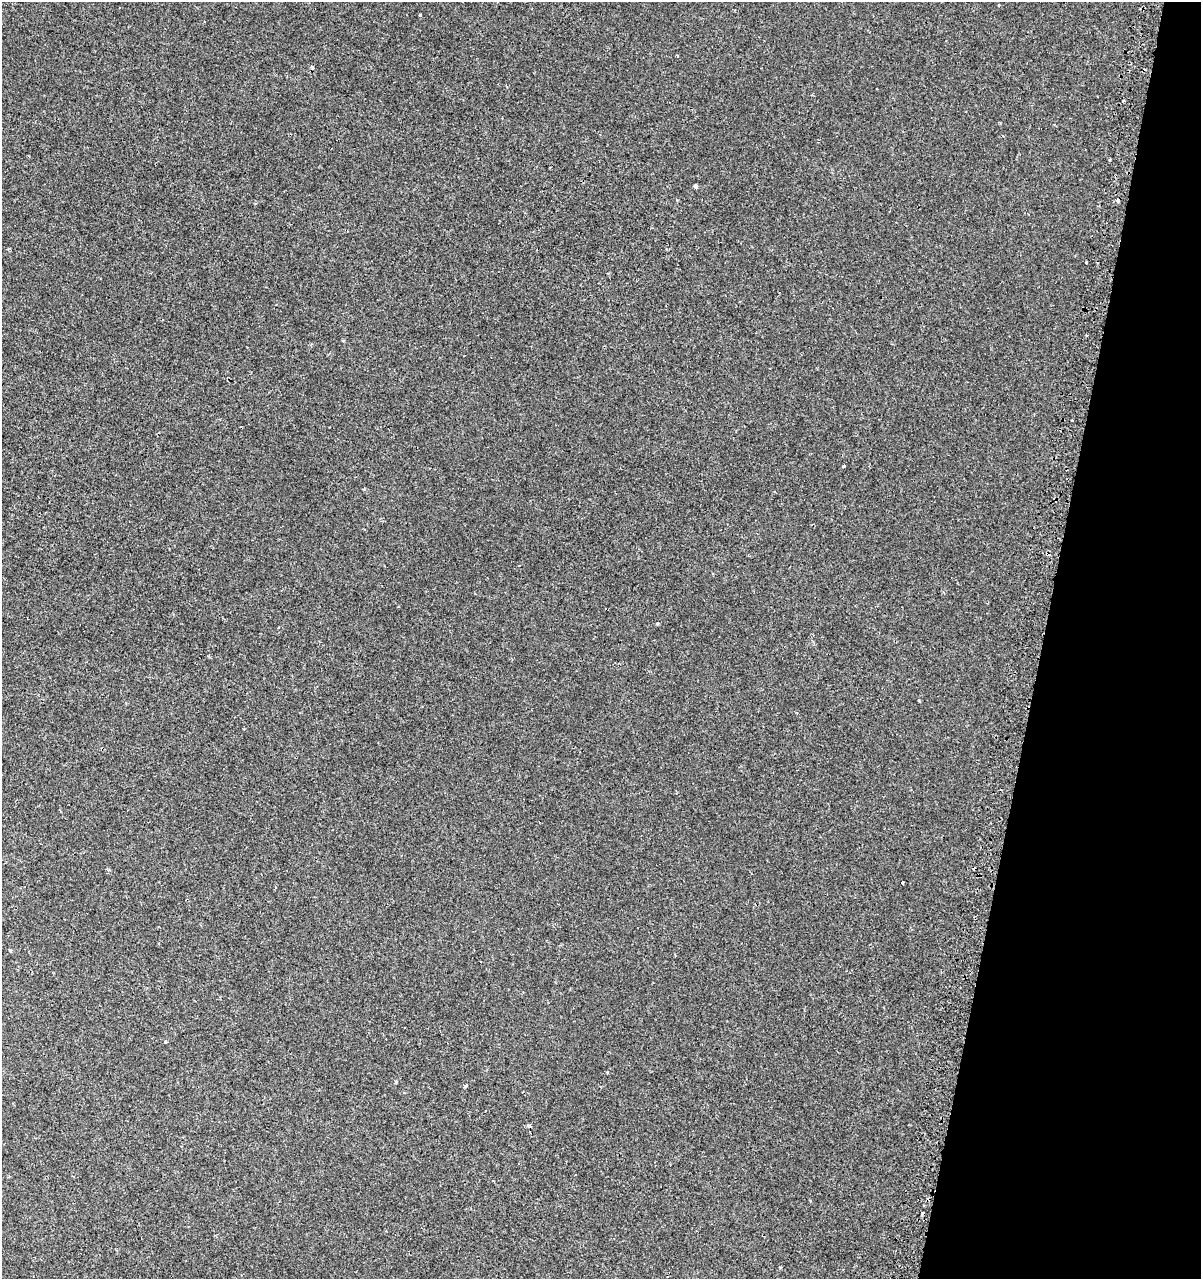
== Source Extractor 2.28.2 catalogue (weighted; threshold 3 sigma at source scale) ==
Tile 8 of 4 x 4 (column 4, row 2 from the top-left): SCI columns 3863-5061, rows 2597-3873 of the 5390 x 5193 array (HDU 1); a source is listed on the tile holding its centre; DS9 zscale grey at full resolution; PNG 1203 x 1281 px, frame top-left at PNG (2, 2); no overlay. Shown black and unused: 13% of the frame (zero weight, under 2 of 3 exposures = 3% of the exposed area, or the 3 px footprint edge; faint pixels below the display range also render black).
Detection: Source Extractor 2.28.2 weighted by HDU 2 'WHT'; one run over the whole footprint, this tile lists its part. Background 1.90e-04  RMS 0.0025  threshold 0.0112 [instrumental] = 3 sigma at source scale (4.5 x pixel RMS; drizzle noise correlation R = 1.50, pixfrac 1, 0.0396/0.0396 arcsec/px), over >= 5 px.
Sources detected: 19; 8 cosmic-ray / hot-pixel residue — not listed; the other 11 listed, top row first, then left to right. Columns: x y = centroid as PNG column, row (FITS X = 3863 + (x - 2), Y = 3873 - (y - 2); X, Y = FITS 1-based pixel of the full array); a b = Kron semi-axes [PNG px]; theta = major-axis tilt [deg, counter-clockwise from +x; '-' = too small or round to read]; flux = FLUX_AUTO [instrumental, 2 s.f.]
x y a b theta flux
419 15 3 3 - 0.24
1123 101 3 2 - 0.42
1110 160 3 3 - 0.66
695 186 4 4 - 2.1
843 466 4 3 - 1
364 489 3 3 - 0.21
657 623 5 4 - 0.31
903 882 3 2 - 0.3
10 951 5 4 - 0.28
165 1042 3 3 - 2
466 1086 4 3 - 0.6